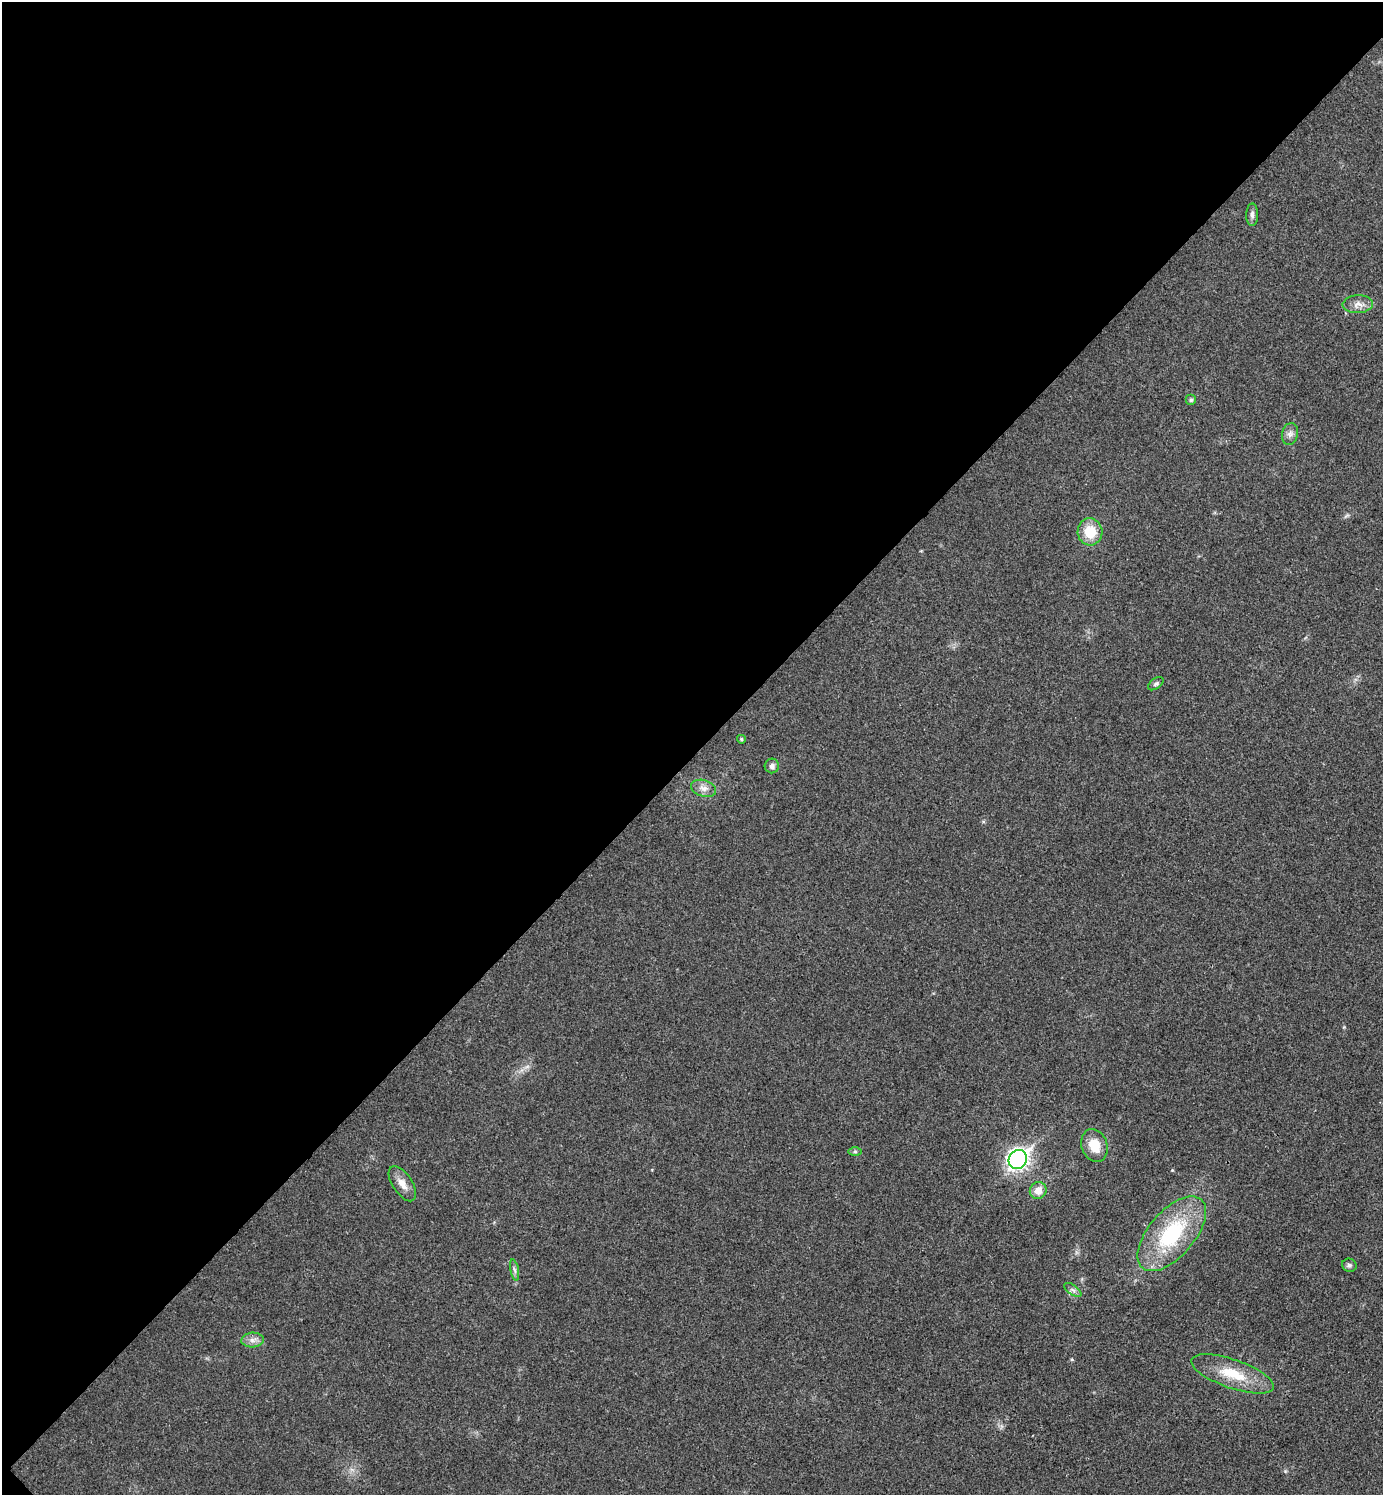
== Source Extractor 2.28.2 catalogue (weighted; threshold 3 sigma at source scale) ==
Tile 5 of 4 x 4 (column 1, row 2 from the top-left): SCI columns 159-1539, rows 2995-4487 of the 5984 x 5984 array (HDU 1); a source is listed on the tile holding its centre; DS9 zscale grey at full resolution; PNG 1385 x 1497 px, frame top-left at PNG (2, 2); each listed source drawn as its Kron ellipse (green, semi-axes under 4 px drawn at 4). Shown black and unused: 51% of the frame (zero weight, under 3 of 4 exposures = <1% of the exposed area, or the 3 px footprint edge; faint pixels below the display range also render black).
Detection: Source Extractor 2.28.2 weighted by HDU 2 'WHT'; one run over the whole footprint, this tile lists its part. Background 0.0196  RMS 0.0056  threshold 0.0252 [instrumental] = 3 sigma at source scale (4.5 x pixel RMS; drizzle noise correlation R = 1.50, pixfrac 1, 0.05/0.05 arcsec/px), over >= 5 px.
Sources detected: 20; all 20 listed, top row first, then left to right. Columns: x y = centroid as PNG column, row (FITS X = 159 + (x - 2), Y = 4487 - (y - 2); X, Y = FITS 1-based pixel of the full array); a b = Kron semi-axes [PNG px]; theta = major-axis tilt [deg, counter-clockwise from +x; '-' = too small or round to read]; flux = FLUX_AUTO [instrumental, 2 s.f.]
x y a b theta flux
1252 215 11 6 90 1.9
1358 304 15 9 3 4.2
1191 400 5 5 - 1
1290 434 11 8 75 2.6
1090 532 13 12 - 13
1156 684 9 5 36 1.2
741 739 4 3 - 0.8
772 766 7 7 - 1.9
704 788 13 8 -16 3.6
1094 1145 17 12 -70 9.7
855 1151 6 4 -1 0.96
1018 1159 10 8 56 280
402 1184 20 10 -57 5.2
1038 1190 9 8 - 5.2
1172 1234 45 23 49 49
1349 1265 7 6 - 1.4
515 1270 11 4 -78 1.5
1073 1290 10 5 -35 1.7
253 1340 11 7 5 3
1233 1374 43 14 -19 19